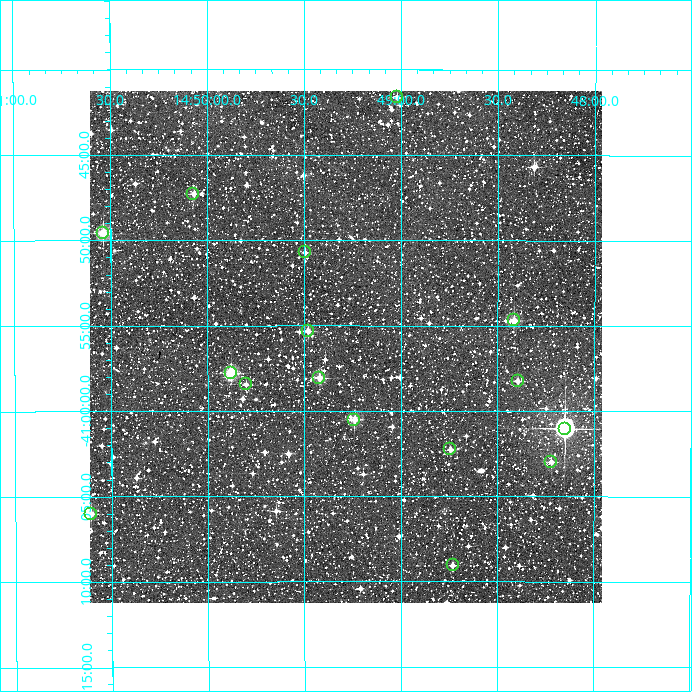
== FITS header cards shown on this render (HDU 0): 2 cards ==
NAXIS1  =                  512
NAXIS2  =                  512

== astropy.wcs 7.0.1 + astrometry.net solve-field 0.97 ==
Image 512 x 512 px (HDU 0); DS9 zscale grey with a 90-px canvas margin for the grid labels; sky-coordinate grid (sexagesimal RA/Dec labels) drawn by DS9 from the SOLVED WCS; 16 Tycho-2 reference stars matched to detected sources circled (green)
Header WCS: RA---TAN/DEC--TAN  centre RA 14:49:17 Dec -40:56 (222.32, -40.94 deg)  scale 3.52 arcsec/px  FOV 30.0' x 30.0'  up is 0 deg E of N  parity normal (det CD < 0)
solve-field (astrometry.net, Tycho-2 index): VERIFIED the header's WCS against the Tycho-2 star catalogue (verified at 2 index scales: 10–16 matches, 0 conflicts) and refined it, rather than solving blind
Solved WCS: RA---TAN-SIP/DEC--TAN-SIP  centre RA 14:49:17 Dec -40:56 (222.32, -40.94 deg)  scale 3.52 arcsec/px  FOV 30.0' x 30.0'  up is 0 deg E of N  parity normal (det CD < 0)
The solver's refit moves the header's centre by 1.4 arcsec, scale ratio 1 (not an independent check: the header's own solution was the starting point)
Tycho-2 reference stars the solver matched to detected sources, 16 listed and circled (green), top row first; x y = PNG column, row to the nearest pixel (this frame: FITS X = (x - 90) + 1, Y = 512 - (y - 91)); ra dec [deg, ICRS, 3 dp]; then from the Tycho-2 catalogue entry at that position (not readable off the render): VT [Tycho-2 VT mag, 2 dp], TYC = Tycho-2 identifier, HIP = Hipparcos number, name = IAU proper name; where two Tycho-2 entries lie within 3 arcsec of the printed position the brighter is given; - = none
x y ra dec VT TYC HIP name
397 97 222.255 -40.694 10.97 7823-1751-1 - -
193 194 222.518 -40.788 11.31 7824-1472-1 - -
103 233 222.634 -40.826 9.72 7824-160-1 - -
305 252 222.374 -40.845 12.06 7823-1273-1 - -
514 320 222.104 -40.912 10.67 7823-1181-1 - -
308 331 222.370 -40.922 11.37 7823-1917-1 - -
231 373 222.469 -40.963 10.35 7823-1411-1 - -
319 378 222.355 -40.968 10.74 7823-1693-1 - -
518 381 222.099 -40.971 11.13 7823-1835-1 - -
246 384 222.451 -40.974 11.48 7823-1675-1 - -
354 420 222.310 -41.009 10.52 7823-1705-1 - -
565 429 222.038 -41.017 7.72 7823-1495-1 72398 -
450 449 222.186 -41.038 11.32 7823-2393-1 - -
551 462 222.055 -41.050 11.58 7823-2490-1 - -
91 514 222.652 -41.100 10.30 7824-846-1 - -
453 565 222.183 -41.151 11.13 7823-2427-1 - -